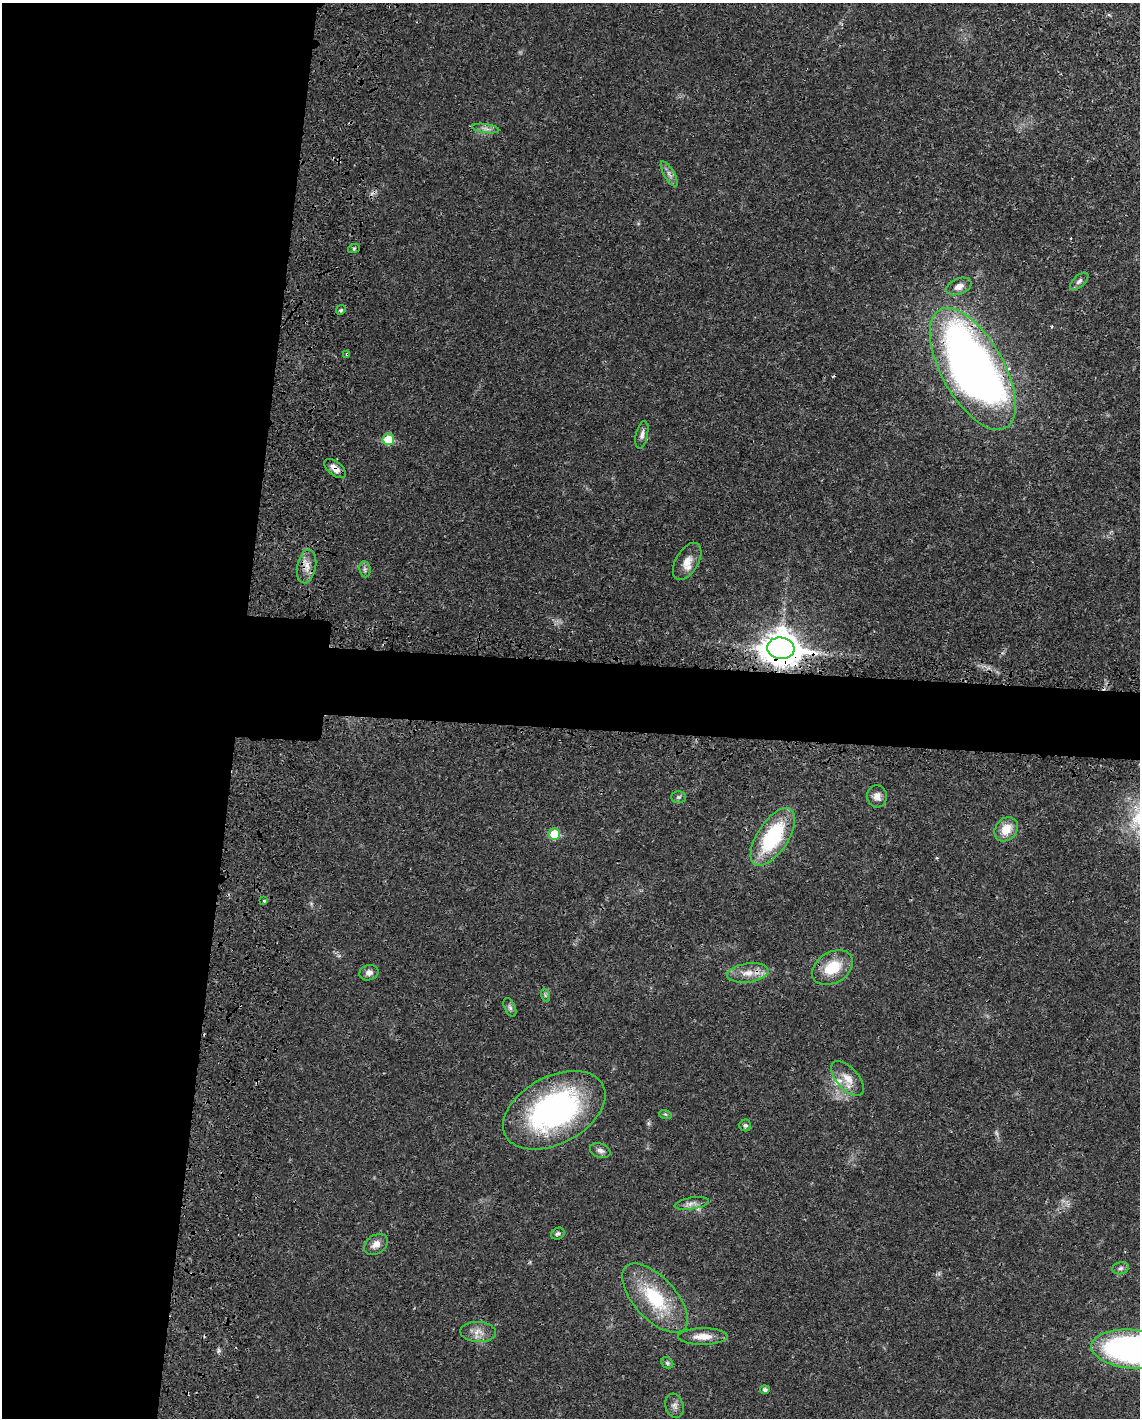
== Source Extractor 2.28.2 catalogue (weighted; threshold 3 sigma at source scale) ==
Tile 5 of 4 x 3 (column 1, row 2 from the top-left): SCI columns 92-1229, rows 1674-3089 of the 4733 x 4651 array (HDU 1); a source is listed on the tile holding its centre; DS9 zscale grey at full resolution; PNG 1142 x 1420 px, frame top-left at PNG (2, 3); each listed source drawn as its Kron ellipse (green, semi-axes under 4 px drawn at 4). Shown black and unused: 25% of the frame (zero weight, under 3 of 4 exposures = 7% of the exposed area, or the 3 px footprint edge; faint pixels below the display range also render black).
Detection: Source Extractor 2.28.2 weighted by HDU 2 'WHT'; one run over the whole footprint, this tile lists its part. Background 0.0165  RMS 0.0028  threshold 0.0125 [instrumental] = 3 sigma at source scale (4.5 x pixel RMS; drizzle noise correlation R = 1.50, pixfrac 1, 0.05/0.05 arcsec/px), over >= 5 px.
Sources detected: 50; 1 too faint to see at this stretch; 5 cosmic-ray / hot-pixel residue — neither listed nor drawn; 2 inside a brighter listed object's ellipse — not listed separately; the other 42 listed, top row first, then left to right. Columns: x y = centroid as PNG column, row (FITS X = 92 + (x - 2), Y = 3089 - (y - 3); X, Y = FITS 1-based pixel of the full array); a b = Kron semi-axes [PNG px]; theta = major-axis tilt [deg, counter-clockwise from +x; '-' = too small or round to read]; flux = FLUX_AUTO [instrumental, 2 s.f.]
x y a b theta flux
486 129 14 4 -7 1.1
669 174 14 5 -59 1.2
354 248 6 4 19 0.4
1079 281 11 5 41 0.99
959 286 13 8 22 2.1
341 310 5 4 - 0.4
347 354 3 3 - 0.56
973 369 68 31 -61 200
642 435 14 6 78 1.2
388 439 6 5 - 8.5
335 469 12 7 -40 2.4
687 561 20 11 60 3.2
307 566 17 9 79 2.9
365 569 8 5 -83 0.72
781 648 13 10 -6 610
877 796 11 10 - 1.8
679 797 7 6 - 0.66
1006 829 13 10 50 4.6
554 834 6 5 - 8.7
773 837 33 15 57 23
264 901 4 3 - 0.28
832 967 22 15 31 8.1
369 973 9 7 19 1.4
748 973 21 9 7 3.7
545 995 7 4 -72 0.47
510 1007 10 5 -65 0.78
847 1078 21 11 -48 3.6
554 1110 55 33 28 66
665 1114 6 4 -17 0.45
745 1125 6 6 - 0.54
600 1151 10 7 -20 1.1
692 1203 17 6 9 1.6
558 1234 7 5 28 0.64
376 1244 13 9 35 2.2
1121 1268 8 6 15 0.77
655 1298 43 21 -48 17
478 1332 18 10 -4 2.6
703 1337 24 8 0 3.8
1133 1349 42 19 -6 90
667 1363 6 5 - 0.5
765 1390 5 4 - 0.76
674 1406 12 9 -73 1.3
Overlapping masked pixels (flux is a lower limit): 6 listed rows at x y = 347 354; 973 369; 335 469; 307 566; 781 648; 748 973
Isophote crosses this tile's border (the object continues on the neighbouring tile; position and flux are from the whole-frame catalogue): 1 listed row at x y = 1133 1349